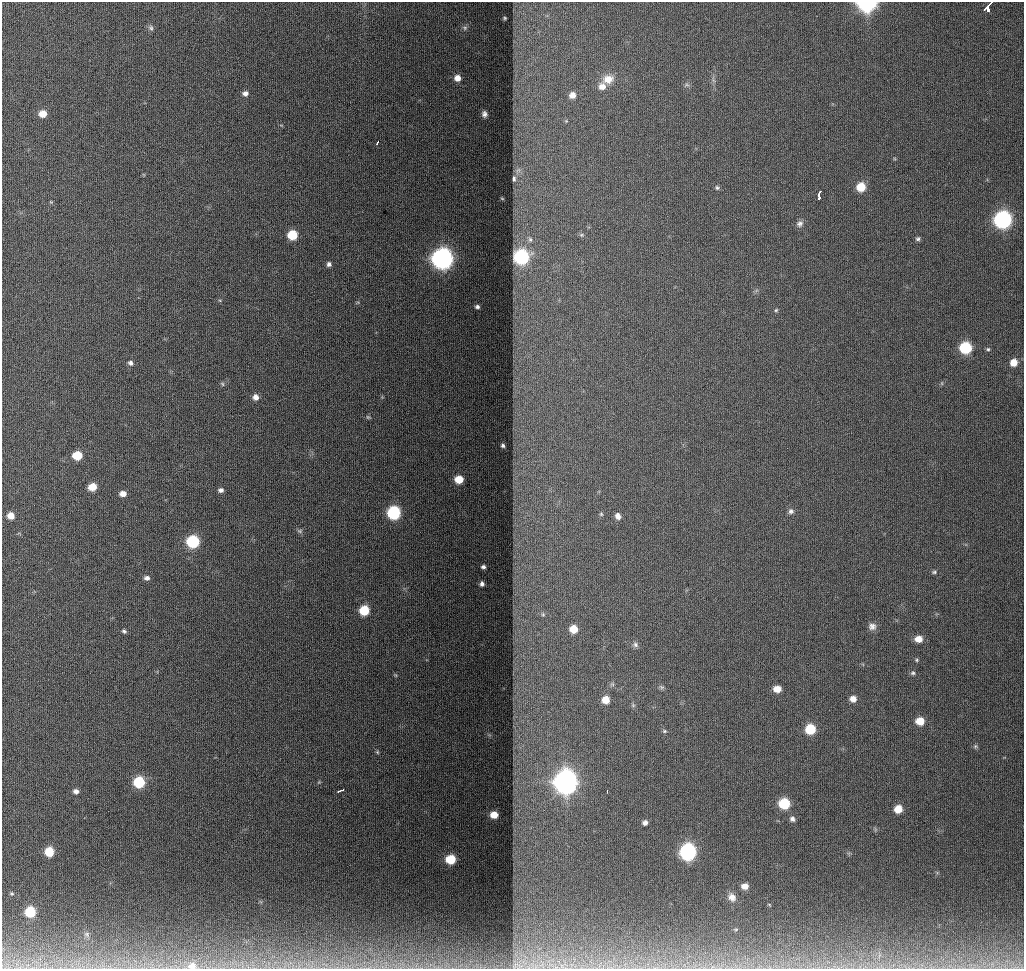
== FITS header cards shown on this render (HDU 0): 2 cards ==
NAXIS1  =                 1022
NAXIS2  =                  967

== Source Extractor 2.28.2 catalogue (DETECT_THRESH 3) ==
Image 1022 x 967 px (HDU 0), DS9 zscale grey, 1 PNG px = 1 image px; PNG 1026 x 971 px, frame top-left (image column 1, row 967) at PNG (2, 2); no overlay
Background 1170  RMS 11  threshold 32.3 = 3 sigma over >= 5 px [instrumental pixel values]
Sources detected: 101; all 101 listed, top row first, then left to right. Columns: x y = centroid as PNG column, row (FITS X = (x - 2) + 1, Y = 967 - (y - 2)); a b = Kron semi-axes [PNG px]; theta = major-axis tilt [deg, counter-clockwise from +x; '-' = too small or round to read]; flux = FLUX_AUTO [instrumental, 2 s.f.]
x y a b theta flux
990 3 5 2 - 4000
867 4 11 7 1 110000
988 9 6 4 -57 17000
505 18 3 2 - 660
151 28 8 6 -64 1900
465 28 7 6 - 1600
457 78 7 7 - 6000
608 79 15 11 11 9200
687 85 7 4 -18 1300
602 86 8 8 - 5700
245 93 6 5 - 3200
572 95 7 6 - 5700
43 114 7 6 - 9600
484 114 6 4 -81 2400
566 121 5 5 - 710
377 142 4 2 - 1500
518 170 10 6 39 2700
514 179 8 5 -88 2000
861 187 7 7 - 20000
717 188 6 5 - 1300
819 195 6 3 79 5500
819 199 3 2 - 2500
51 202 5 4 - 620
1003 220 8 8 - 270000
800 224 9 8 - 2600
292 235 7 7 - 28000
581 235 6 5 - 1200
530 239 9 6 -79 2600
918 239 5 5 - 1600
521 257 9 8 - 130000
442 259 9 8 - 530000
329 264 6 6 - 2300
477 307 5 4 - 1700
776 310 5 5 - 920
966 348 7 7 - 59000
988 349 5 5 - 1100
1014 362 7 6 - 9800
130 363 7 6 - 2200
942 383 6 4 72 930
222 384 6 4 -60 1000
255 397 6 6 - 4200
368 417 6 5 - 950
503 445 3 3 - 1200
77 456 7 6 - 21000
459 479 7 6 - 15000
92 487 7 6 - 10000
221 490 6 5 - 2400
123 494 6 5 - 5100
791 511 8 7 - 2300
394 513 7 7 - 100000
601 514 5 5 - 950
11 516 6 6 - 7400
618 516 7 5 -72 3700
300 531 8 6 -15 1600
193 542 7 7 - 73000
483 567 4 3 - 1600
934 572 6 4 1 1200
147 578 6 5 - 2600
482 584 5 4 - 2000
364 610 7 6 - 30000
543 614 6 5 - 1200
872 626 10 9 - 3900
574 629 6 6 - 13000
124 631 6 5 - 1400
919 639 7 6 - 8300
635 645 8 7 - 2100
917 660 5 4 - 900
913 673 6 5 - 1300
395 675 6 3 -70 740
661 687 8 5 -25 1300
777 689 6 5 - 9200
853 699 6 6 - 5900
605 700 6 6 - 11000
633 705 6 5 - 1100
920 721 7 6 - 14000
810 729 7 6 - 36000
664 731 6 5 - 1100
975 746 6 5 - 1200
377 752 5 5 - 870
139 782 7 7 - 49000
319 782 5 5 - 730
566 782 9 8 - 950000
76 791 6 5 - 3000
340 791 7 2 18 2500
607 791 4 2 - 1500
784 804 7 6 - 45000
898 809 6 6 - 13000
494 815 6 5 - 9800
792 819 6 6 - 2300
645 823 5 5 - 2700
49 852 7 6 - 24000
688 852 8 8 - 230000
451 859 7 6 - 26000
745 886 6 5 - 5800
11 893 5 3 - 860
732 897 9 8 - 4600
30 912 6 6 - 40000
736 929 5 3 - 680
87 934 7 4 -89 1400
516 964 11 5 -6 3200
192 966 13 10 -1 8000
At the frame edge (FLAGS 8, measured only in part): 2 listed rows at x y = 867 4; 192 966